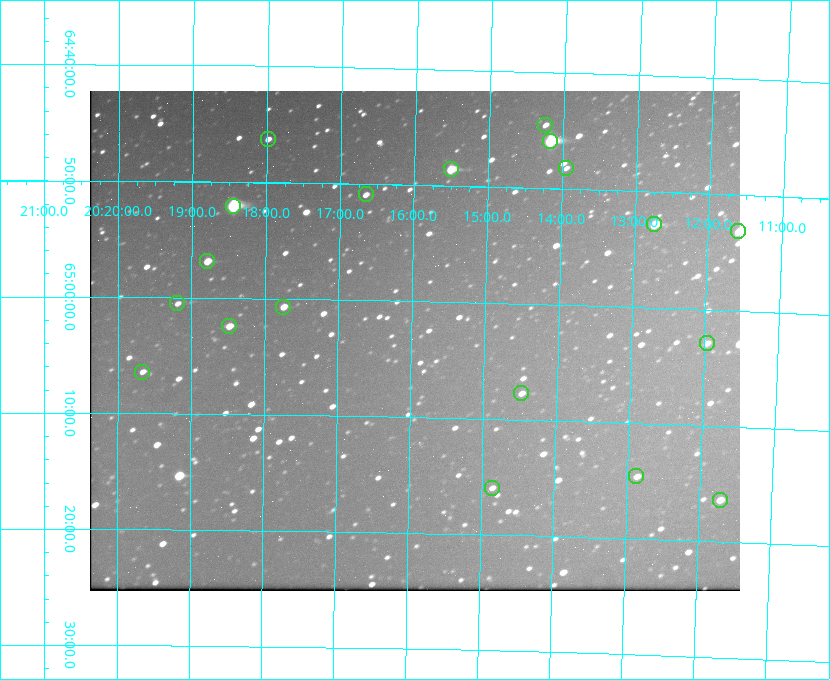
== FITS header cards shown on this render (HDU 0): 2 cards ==
NAXIS1  =                  650 / Width of table row in bytes
NAXIS2  =                  500 / Number of rows in table

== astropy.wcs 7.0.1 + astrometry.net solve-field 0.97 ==
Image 650 x 500 px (HDU 0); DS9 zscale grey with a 90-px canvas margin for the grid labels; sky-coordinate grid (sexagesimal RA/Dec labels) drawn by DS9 from the SOLVED WCS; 19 Tycho-2 reference stars matched to detected sources circled (green)
Header WCS: none
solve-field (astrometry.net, Tycho-2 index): SOLVED blind (the file carries no WCS)
Solved WCS: RA---TAN-SIP/DEC--TAN-SIP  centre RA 20:15:57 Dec +65:03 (303.99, +65.06 deg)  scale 5.18 arcsec/px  FOV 56.1' x 43.1'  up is +179 deg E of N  parity flipped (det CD > 0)
(file carries no celestial WCS; the grid is the blind solution)
Tycho-2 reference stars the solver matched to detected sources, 19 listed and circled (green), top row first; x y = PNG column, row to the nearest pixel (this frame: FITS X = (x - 90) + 1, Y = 500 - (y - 91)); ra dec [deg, ICRS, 3 dp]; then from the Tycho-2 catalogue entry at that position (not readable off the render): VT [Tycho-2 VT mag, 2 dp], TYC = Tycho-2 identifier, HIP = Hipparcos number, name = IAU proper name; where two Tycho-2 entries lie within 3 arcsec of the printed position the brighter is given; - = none
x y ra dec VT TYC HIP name
545 125 303.562 +64.742 10.88 4240-278-1 - -
268 139 304.497 +64.771 11.19 4241-1649-1 - -
550 141 303.544 +64.765 7.36 4240-620-1 99731 -
566 168 303.488 +64.804 11.29 4240-68-1 - -
451 169 303.878 +64.810 8.93 4240-794-1 - -
366 194 304.164 +64.849 10.65 4240-315-1 - -
233 206 304.612 +64.868 7.89 4241-1703-1 100101 -
654 224 303.184 +64.880 9.02 4240-488-1 - -
738 231 302.897 +64.886 9.40 4240-717-1 - -
207 261 304.698 +64.948 10.27 4241-1684-1 - -
177 303 304.798 +65.009 11.15 4241-1628-1 - -
283 307 304.437 +65.012 10.41 4241-1775-1 - -
229 326 304.620 +65.041 10.25 4241-1573-1 - -
707 343 302.992 +65.048 11.44 4240-88-1 - -
142 372 304.916 +65.107 11.17 4241-1518-1 - -
521 393 303.620 +65.129 11.18 4240-34-1 - -
636 476 303.217 +65.244 11.17 4240-236-1 - -
492 488 303.713 +65.266 11.45 4240-564-1 - -
720 500 302.928 +65.273 10.74 4240-760-1 - -